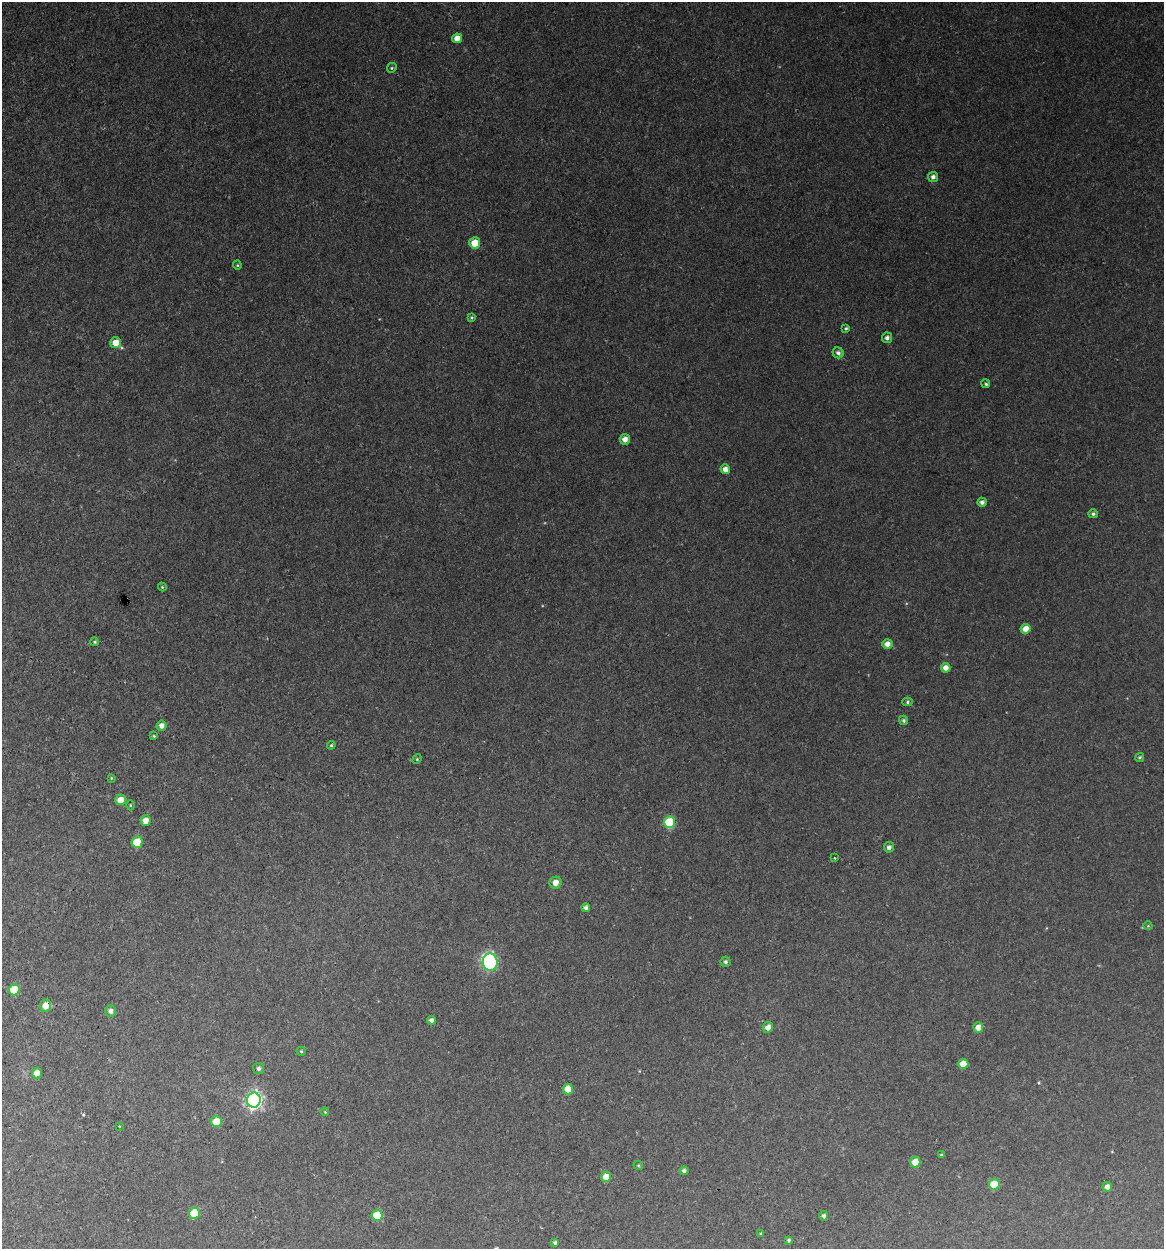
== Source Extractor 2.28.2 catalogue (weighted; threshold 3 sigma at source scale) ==
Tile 11 of 4 x 4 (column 3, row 3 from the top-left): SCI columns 2564-3725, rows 1248-2494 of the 5007 x 4987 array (HDU 1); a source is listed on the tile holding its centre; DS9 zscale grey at full resolution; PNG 1166 x 1251 px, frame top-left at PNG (2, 2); each listed source drawn as its Kron ellipse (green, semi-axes under 4 px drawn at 4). Shown black and unused: <1% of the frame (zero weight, under 3 of 4 exposures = <1% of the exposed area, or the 3 px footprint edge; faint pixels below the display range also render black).
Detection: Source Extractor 2.28.2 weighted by HDU 2 'WHT'; one run over the whole footprint, this tile lists its part. Background 0.118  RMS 0.0043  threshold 0.0193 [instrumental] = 3 sigma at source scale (4.5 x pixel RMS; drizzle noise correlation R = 1.50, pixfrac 1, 0.05/0.05 arcsec/px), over >= 5 px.
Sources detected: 70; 1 too faint to see at this stretch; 1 inside a brighter object's white glare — neither listed nor drawn; the other 68 listed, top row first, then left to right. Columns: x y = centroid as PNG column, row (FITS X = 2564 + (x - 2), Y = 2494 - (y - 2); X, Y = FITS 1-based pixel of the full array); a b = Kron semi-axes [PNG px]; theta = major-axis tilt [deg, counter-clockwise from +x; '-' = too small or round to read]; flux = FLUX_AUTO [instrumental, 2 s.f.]
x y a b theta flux
457 38 5 5 - 4
392 68 5 4 - 0.58
933 177 5 5 - 1.8
475 243 5 5 - 7.5
237 265 4 4 - 0.49
471 317 4 3 - 0.48
846 328 4 3 - 0.63
887 338 5 5 - 1.5
116 343 5 5 - 6
838 353 6 5 - 1.4
986 384 4 4 - 0.73
625 439 5 5 - 3
725 469 5 4 - 2.8
982 502 4 4 - 1.6
1093 514 5 4 - 0.91
162 587 4 4 - 0.41
1026 629 5 5 - 4.5
95 642 4 4 - 0.6
887 644 5 5 - 2.8
946 668 5 4 - 2.8
907 702 5 4 - 0.68
904 720 4 4 - 0.89
161 726 5 5 - 2.4
154 736 4 4 - 0.43
331 745 4 3 - 0.49
1140 757 5 4 - 0.73
417 759 5 4 - 0.52
111 778 3 3 - 0.4
121 800 5 5 - 4.6
130 805 5 3 - 0.39
146 820 5 5 - 3.7
669 822 6 5 - 20
137 842 6 5 - 12
889 847 5 5 - 1.5
834 858 4 2 - 0.32
555 883 6 6 - 3.5
586 908 4 4 - 1.3
1148 926 4 3 - 0.32
490 962 8 7 - 69
726 962 5 5 - 0.95
14 990 5 5 - 14
45 1006 6 5 - 4
110 1011 6 5 - 1.6
431 1020 4 4 - 1.6
768 1027 5 5 - 2.7
978 1027 5 5 - 3.9
301 1051 4 4 - 0.47
963 1064 5 5 - 6.6
258 1068 5 5 - 1.1
37 1073 5 5 - 3
568 1089 5 5 - 8.1
254 1100 7 6 - 120
325 1112 4 3 - 0.38
216 1122 5 5 - 7.2
119 1126 3 3 - 0.45
941 1155 4 3 - 0.49
915 1162 5 5 - 8
638 1165 5 4 - 0.48
684 1171 4 4 - 1.2
606 1177 5 5 - 5.1
994 1184 5 5 - 13
1107 1187 5 5 - 2.3
194 1213 5 5 - 12
377 1215 5 5 - 15
824 1216 5 4 - 0.96
761 1234 4 3 - 0.61
789 1240 4 4 - 0.82
555 1243 4 4 - 0.93
Overlapping masked pixels (flux is a lower limit): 1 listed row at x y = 45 1006